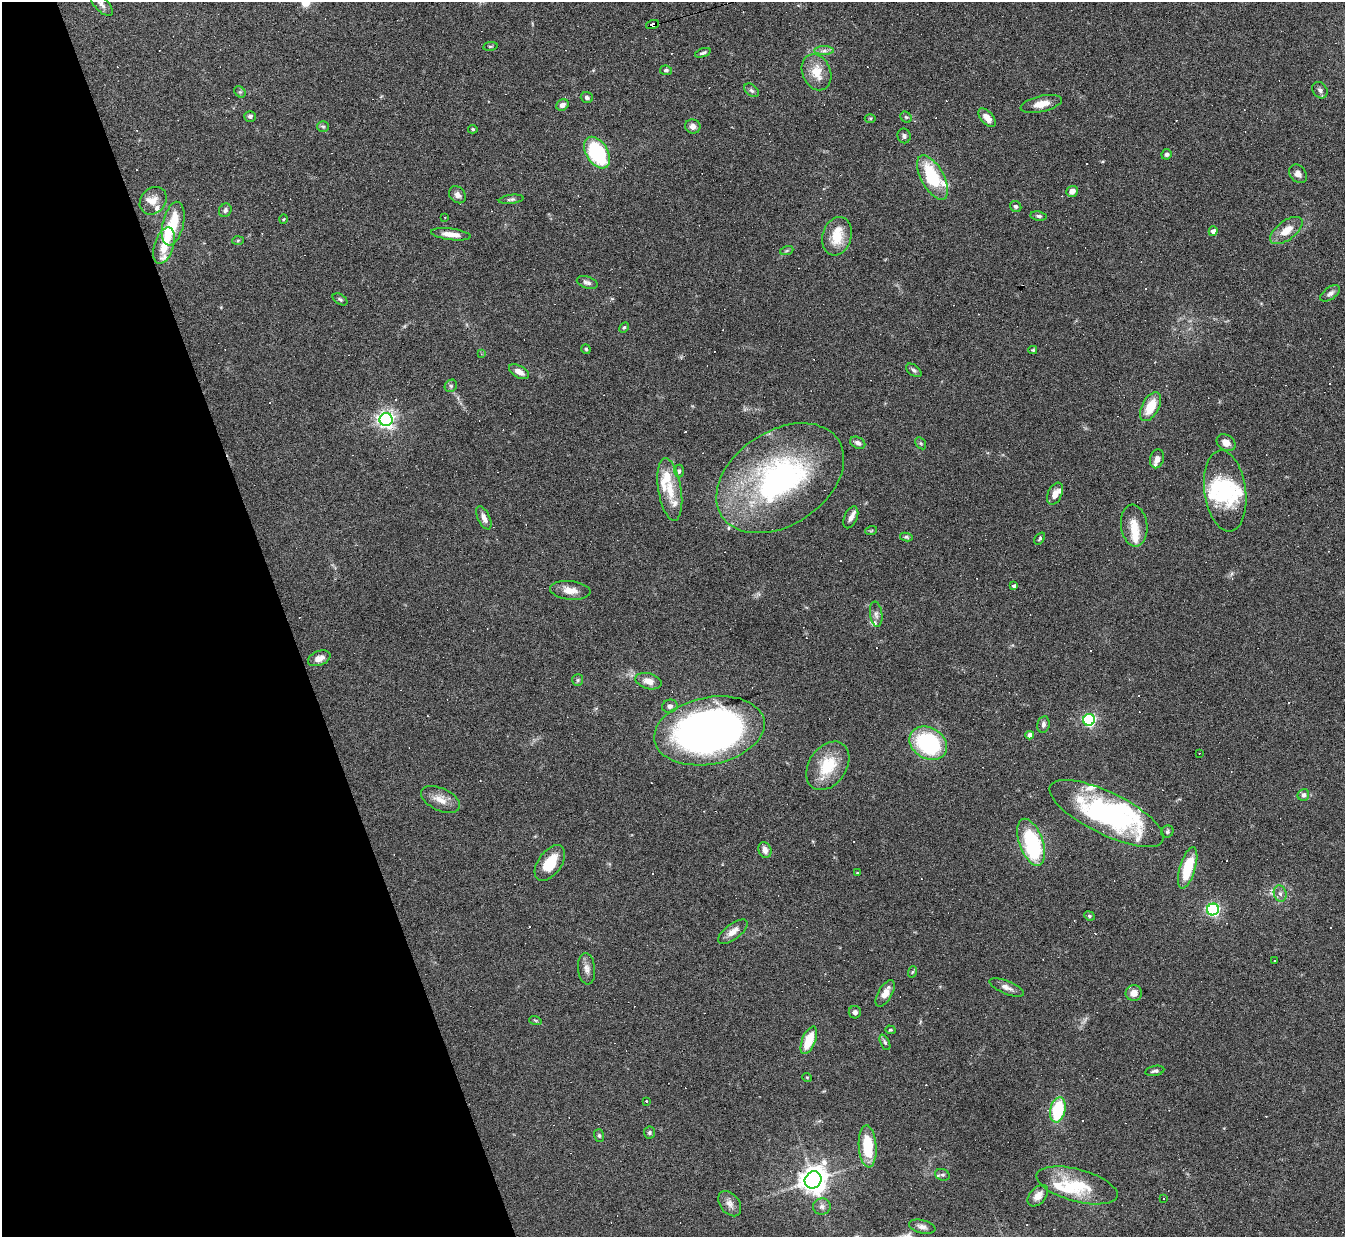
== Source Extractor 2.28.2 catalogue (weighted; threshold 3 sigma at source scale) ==
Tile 5 of 4 x 4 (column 1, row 2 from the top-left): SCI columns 1-1343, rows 2617-3851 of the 5371 x 5357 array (HDU 1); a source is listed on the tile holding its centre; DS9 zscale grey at full resolution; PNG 1347 x 1239 px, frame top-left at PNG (2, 2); each listed source drawn as its Kron ellipse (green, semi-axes under 4 px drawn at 4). Shown black and unused: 21% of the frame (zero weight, under 4 of 8 exposures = <1% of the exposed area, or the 3 px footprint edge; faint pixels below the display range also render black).
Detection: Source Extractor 2.28.2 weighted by HDU 2 'WHT'; one run over the whole footprint, this tile lists its part. Background 0.0744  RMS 0.0043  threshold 0.0175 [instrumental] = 3 sigma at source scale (4.09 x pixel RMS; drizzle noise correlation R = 1.36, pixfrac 0.8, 0.05/0.05 arcsec/px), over >= 5 px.
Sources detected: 211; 1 too faint to see at this stretch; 4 inside a brighter object's white glare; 66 cosmic-ray / hot-pixel residue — neither listed nor drawn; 18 inside a brighter listed object's ellipse — not listed separately; the other 122 listed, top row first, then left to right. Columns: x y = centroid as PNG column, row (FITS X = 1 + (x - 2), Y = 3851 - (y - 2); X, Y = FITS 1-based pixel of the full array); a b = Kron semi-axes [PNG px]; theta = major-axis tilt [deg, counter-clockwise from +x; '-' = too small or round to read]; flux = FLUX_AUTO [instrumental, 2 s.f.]
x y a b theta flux
101 4 15 7 -47 1.9
652 25 7 4 19 130
490 46 7 3 8 0.46
824 51 10 4 0 1.3
703 53 8 4 19 0.9
666 70 6 5 - 0.84
817 72 19 14 -67 7.5
752 90 8 5 -39 0.92
1320 90 9 7 -53 1.2
240 92 6 5 - 0.69
587 97 6 5 - 1
1041 104 21 8 13 4.5
562 105 6 5 - 1.9
250 116 6 5 - 1
906 117 6 5 - 0.58
870 118 5 3 - 0.41
987 118 11 6 -49 3.1
693 126 8 7 - 2.1
323 127 6 5 - 0.66
473 129 5 4 - 0.52
904 136 7 6 - 0.99
597 153 17 11 -58 36
1166 154 5 5 - 0.92
1298 174 10 7 -48 2
933 178 24 11 -61 22
1072 191 6 5 - 2.3
457 195 9 7 -44 1.9
511 199 12 4 7 0.99
153 201 15 12 49 3.7
1016 206 6 5 - 0.82
225 210 7 6 - 1.1
1039 216 8 4 -9 1.1
445 217 3 2 - 0.26
283 219 4 3 - 0.35
173 224 22 10 77 12
1213 231 5 4 - 2.3
1286 231 19 9 37 5.9
451 234 20 5 -7 4.1
837 236 20 14 73 8.9
238 241 6 4 3 0.47
164 246 19 9 72 6.4
787 250 7 4 20 0.58
587 282 11 5 -17 1.5
1330 293 11 6 35 1.6
340 299 8 5 -32 0.7
624 327 6 4 61 0.5
586 349 5 4 - 0.54
1033 350 4 3 - 0.54
481 354 3 3 - 0.32
914 370 9 5 -37 0.86
519 372 11 6 -28 2.9
451 386 7 5 47 0.79
1150 407 16 8 62 8.5
386 420 6 6 - 160
858 443 8 5 -27 1.4
921 443 6 5 - 0.68
1226 443 10 7 -34 2.8
1157 459 10 6 73 2.2
679 471 6 4 90 0.75
780 478 70 47 33 97
670 490 31 11 -81 8.8
1225 491 41 21 -82 22
1055 494 12 7 65 3.4
851 517 11 6 67 1.8
484 518 12 6 -65 2.1
1134 526 21 13 -83 6.2
871 531 6 3 19 0.4
906 537 6 4 -10 0.63
1040 538 7 4 53 0.57
1014 586 4 3 - 1.2
570 590 20 9 -6 4.4
876 614 13 6 -82 1.5
319 658 12 7 21 2.9
578 680 6 5 - 0.65
648 681 13 8 -15 3.5
670 706 8 6 17 1.4
1089 720 6 6 - 67
1043 724 8 6 79 1.2
709 731 56 33 11 230
1030 735 4 4 - 2.2
928 743 20 15 -32 41
1199 753 2 2 - 0.26
828 766 26 18 55 14
1303 795 6 5 - 1.3
440 799 21 11 -25 4.6
1107 813 63 21 -26 71
1167 832 6 5 - 0.82
1031 842 24 12 -70 36
765 850 8 6 -68 2.5
550 863 20 11 55 9.3
1188 868 21 8 74 15
857 873 4 4 - 0.32
1280 893 8 6 -73 1.4
1213 909 6 6 - 76
1089 916 5 4 - 0.64
733 932 17 7 36 3.2
1275 960 3 2 - 0.48
587 969 16 8 -84 2.4
912 972 6 3 70 0.48
1007 987 18 6 -22 2.2
885 993 15 7 60 3.6
1134 993 8 8 - 2.6
855 1012 6 6 - 1.3
535 1020 6 4 -19 0.5
890 1030 5 4 - 0.46
809 1040 15 6 68 10
885 1042 8 4 -65 0.74
1155 1071 9 5 11 0.99
807 1077 5 3 - 0.31
646 1101 3 3 - 1.7
1058 1110 13 7 78 20
649 1132 6 5 - 0.7
599 1135 6 5 - 0.7
868 1146 21 9 -86 15
942 1175 7 5 -19 0.86
813 1180 9 8 - 480
1077 1185 42 16 -15 16
1038 1196 12 8 48 3.1
1163 1198 3 2 - 0.61
730 1204 14 9 -51 2.6
822 1206 9 8 - 1.6
922 1227 13 6 -14 1.8
Overlapping masked pixels (flux is a lower limit): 1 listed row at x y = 652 25